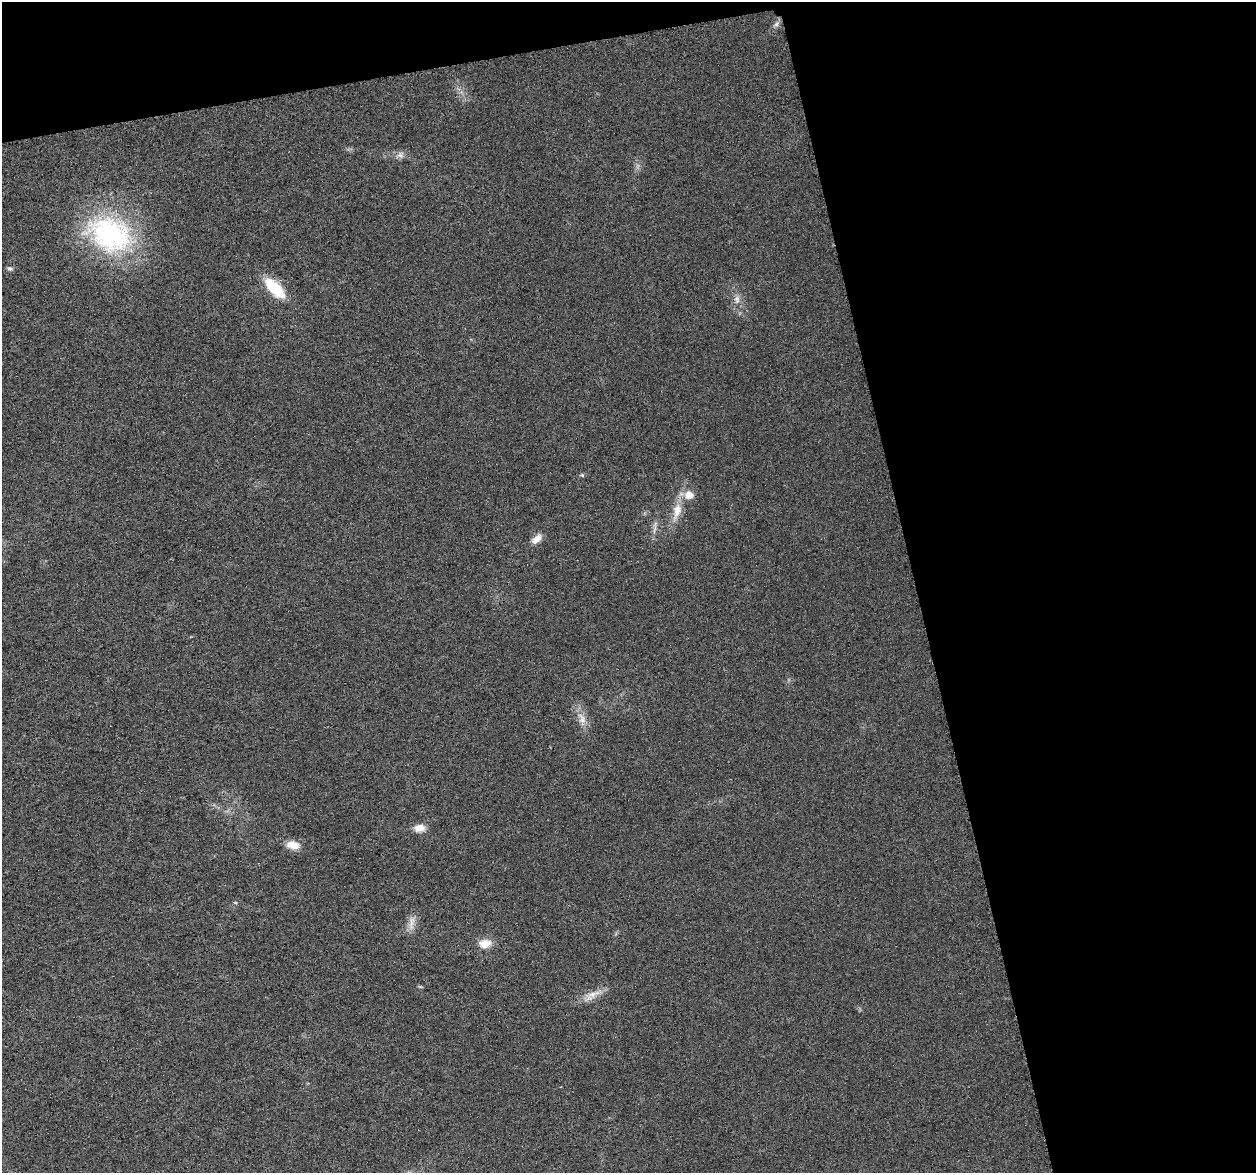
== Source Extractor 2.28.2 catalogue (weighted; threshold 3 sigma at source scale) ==
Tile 2 of 2 x 2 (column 2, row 1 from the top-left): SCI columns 1261-2514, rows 1219-2389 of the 2518 x 2422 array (HDU 1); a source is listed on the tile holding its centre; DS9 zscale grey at full resolution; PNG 1258 x 1175 px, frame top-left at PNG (2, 2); no overlay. Shown black and unused: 31% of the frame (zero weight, under 3 of 6 exposures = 1% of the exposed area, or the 3 px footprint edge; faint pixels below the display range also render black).
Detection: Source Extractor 2.28.2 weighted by HDU 2 'WHT'; one run over the whole footprint, this tile lists its part. Background 0.0139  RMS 0.0045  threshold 0.0183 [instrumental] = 3 sigma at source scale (4.09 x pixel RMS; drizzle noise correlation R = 1.36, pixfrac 0.8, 0.0396/0.0396 arcsec/px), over >= 5 px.
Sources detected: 16; all 16 listed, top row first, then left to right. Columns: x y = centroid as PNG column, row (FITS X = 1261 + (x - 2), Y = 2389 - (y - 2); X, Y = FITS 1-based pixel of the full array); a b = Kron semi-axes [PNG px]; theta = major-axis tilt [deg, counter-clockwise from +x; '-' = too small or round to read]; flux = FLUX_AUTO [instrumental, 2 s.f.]
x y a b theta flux
776 24 7 6 - 1.1
400 155 9 7 -53 1.6
110 234 60 43 -25 68
10 268 7 5 -15 1.1
275 288 21 10 -46 19
737 299 11 7 -80 2.2
582 475 5 4 - 0.5
689 495 11 9 -10 4.4
677 511 25 11 75 6.7
537 539 15 8 42 3.3
582 719 19 10 -71 4.4
419 828 14 9 10 3.8
293 845 17 9 -9 4.7
412 923 22 7 82 3.2
485 943 16 10 3 5
593 994 24 8 21 4.7